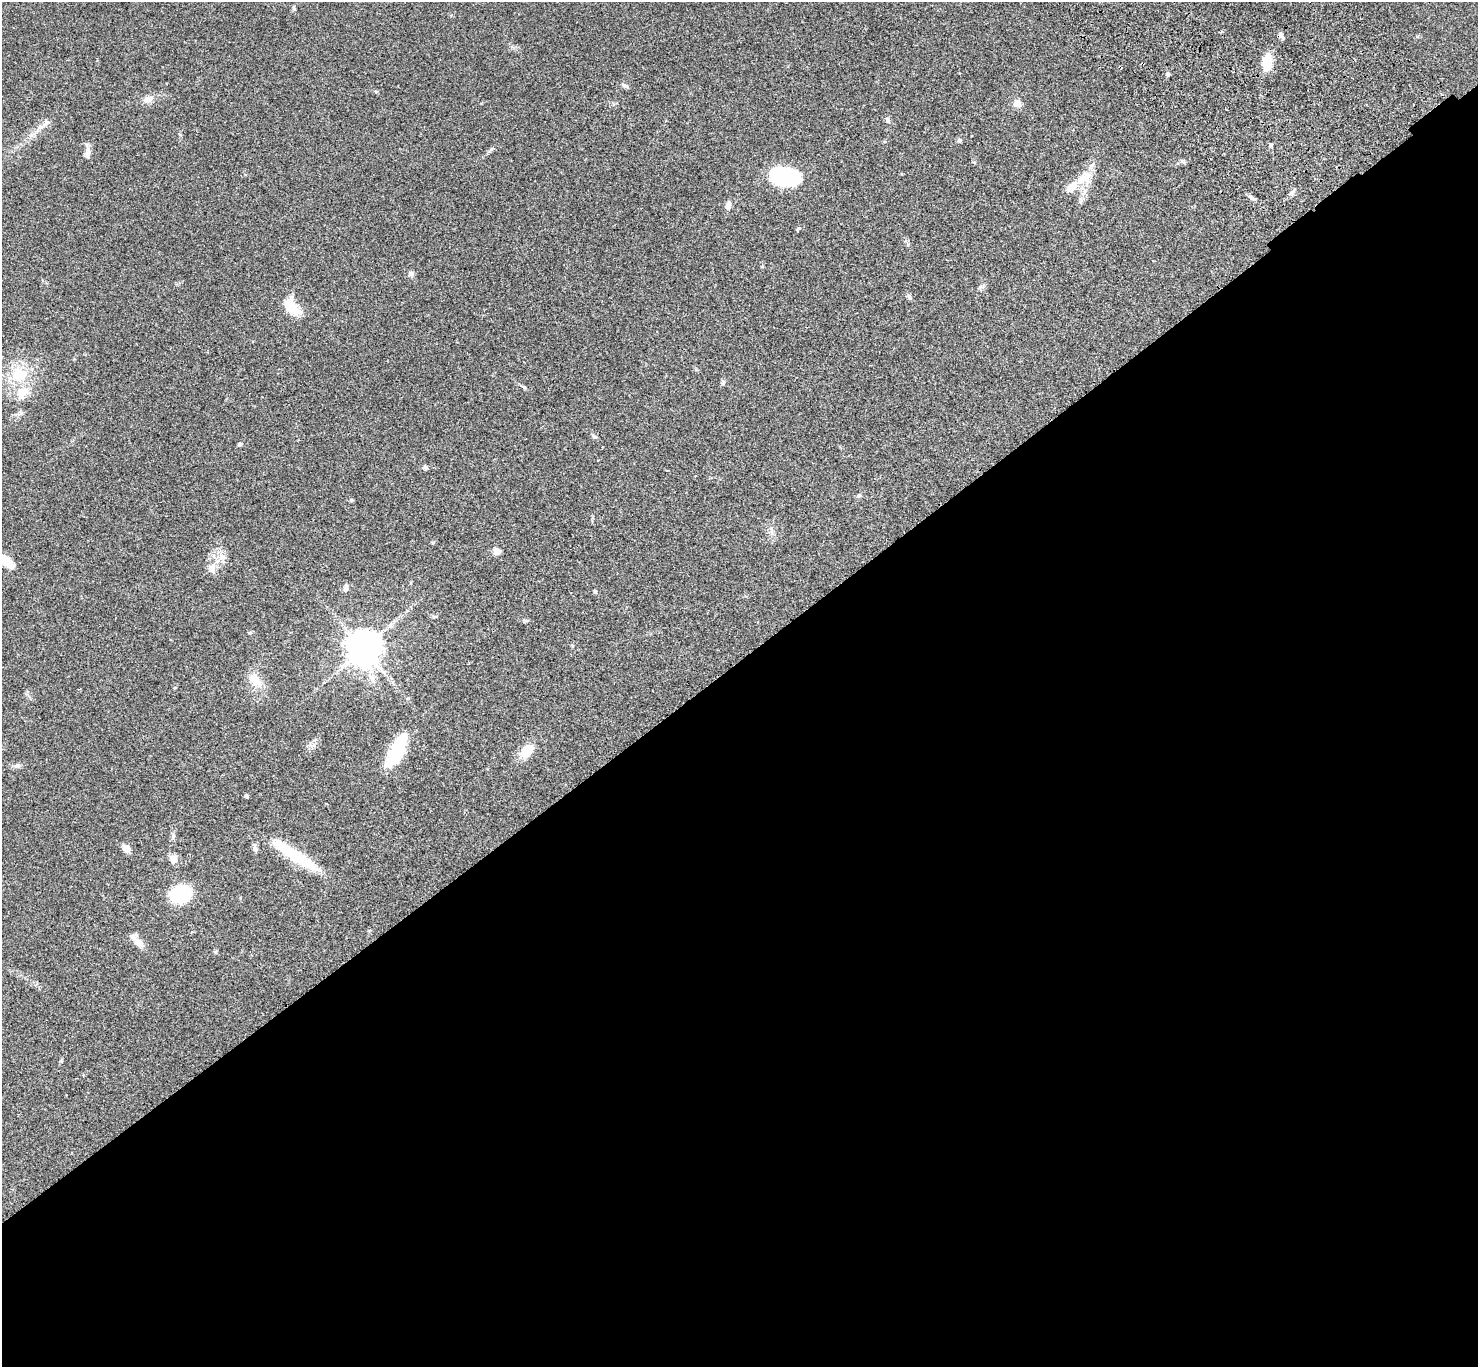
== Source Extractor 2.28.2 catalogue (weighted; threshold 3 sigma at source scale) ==
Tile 15 of 4 x 4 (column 3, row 4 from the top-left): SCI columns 3057-4532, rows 385-1749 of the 6108 x 6089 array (HDU 1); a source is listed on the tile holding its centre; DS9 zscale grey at full resolution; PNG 1480 x 1369 px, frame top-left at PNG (2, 2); no overlay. Shown black and unused: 52% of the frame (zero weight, under 3 of 4 exposures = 6% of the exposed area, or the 3 px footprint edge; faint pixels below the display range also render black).
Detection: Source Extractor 2.28.2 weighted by HDU 2 'WHT'; one run over the whole footprint, this tile lists its part. Background 0.0458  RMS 0.0051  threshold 0.0231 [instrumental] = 3 sigma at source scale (4.5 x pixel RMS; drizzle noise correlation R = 1.50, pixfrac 1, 0.05/0.05 arcsec/px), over >= 5 px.
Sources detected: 57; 1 inside a brighter object's white glare — not listed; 2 inside a brighter listed object's ellipse — not listed separately; the other 54 listed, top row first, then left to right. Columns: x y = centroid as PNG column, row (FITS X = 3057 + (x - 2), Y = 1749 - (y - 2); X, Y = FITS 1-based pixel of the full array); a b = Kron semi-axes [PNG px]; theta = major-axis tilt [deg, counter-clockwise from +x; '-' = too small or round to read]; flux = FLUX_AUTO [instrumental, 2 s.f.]
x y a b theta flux
294 8 7 4 -72 0.64
1281 35 9 5 -58 1.2
1267 62 15 8 83 13
1168 74 5 5 - 0.85
625 85 10 5 -27 1.3
376 92 6 4 -1 0.52
148 99 12 8 15 3.3
1017 103 9 8 - 3.2
888 121 7 6 - 1.2
46 123 13 5 40 2.1
959 140 6 5 - 0.76
1271 145 5 4 - 0.91
87 153 17 7 81 2.7
783 177 26 15 -3 48
1084 178 23 14 37 9.1
1292 193 9 6 55 1.4
1251 198 12 4 -32 1.4
728 205 12 7 75 2
798 229 6 4 48 0.73
411 274 8 6 49 1.4
909 296 9 4 -68 0.97
291 307 19 10 -50 15
19 374 23 22 - 18
723 383 8 5 65 0.89
594 436 10 5 -45 1.1
240 444 5 5 - 1
425 467 6 5 - 1.3
859 495 6 5 - 0.8
351 500 5 5 - 0.58
433 543 6 4 2 0.55
497 551 7 7 - 3.5
222 557 10 6 -26 2.2
6 561 20 8 -38 9.7
212 568 14 9 69 3.7
346 588 10 6 85 1.5
595 591 5 4 - 0.7
525 620 6 4 -19 0.68
250 633 6 4 0 0.61
572 645 5 3 - 0.46
363 649 11 11 - 900
371 677 12 8 -53 3.5
255 680 22 13 -48 8.3
397 751 35 13 64 29
527 751 18 11 42 8.7
17 765 9 5 10 1.4
246 796 5 4 - 0.71
173 836 6 4 71 0.81
126 848 10 7 -47 3.7
255 848 13 5 -81 1.7
291 853 59 12 -34 25
173 859 13 9 -77 2.8
180 894 14 11 14 46
139 943 20 9 -39 4.2
215 952 6 5 - 0.63
Isophote crosses this tile's border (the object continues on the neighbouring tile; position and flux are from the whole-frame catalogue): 1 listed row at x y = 6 561
Unlisted compact peaks at least as high as the median listed source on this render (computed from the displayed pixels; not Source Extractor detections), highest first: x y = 524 387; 491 149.